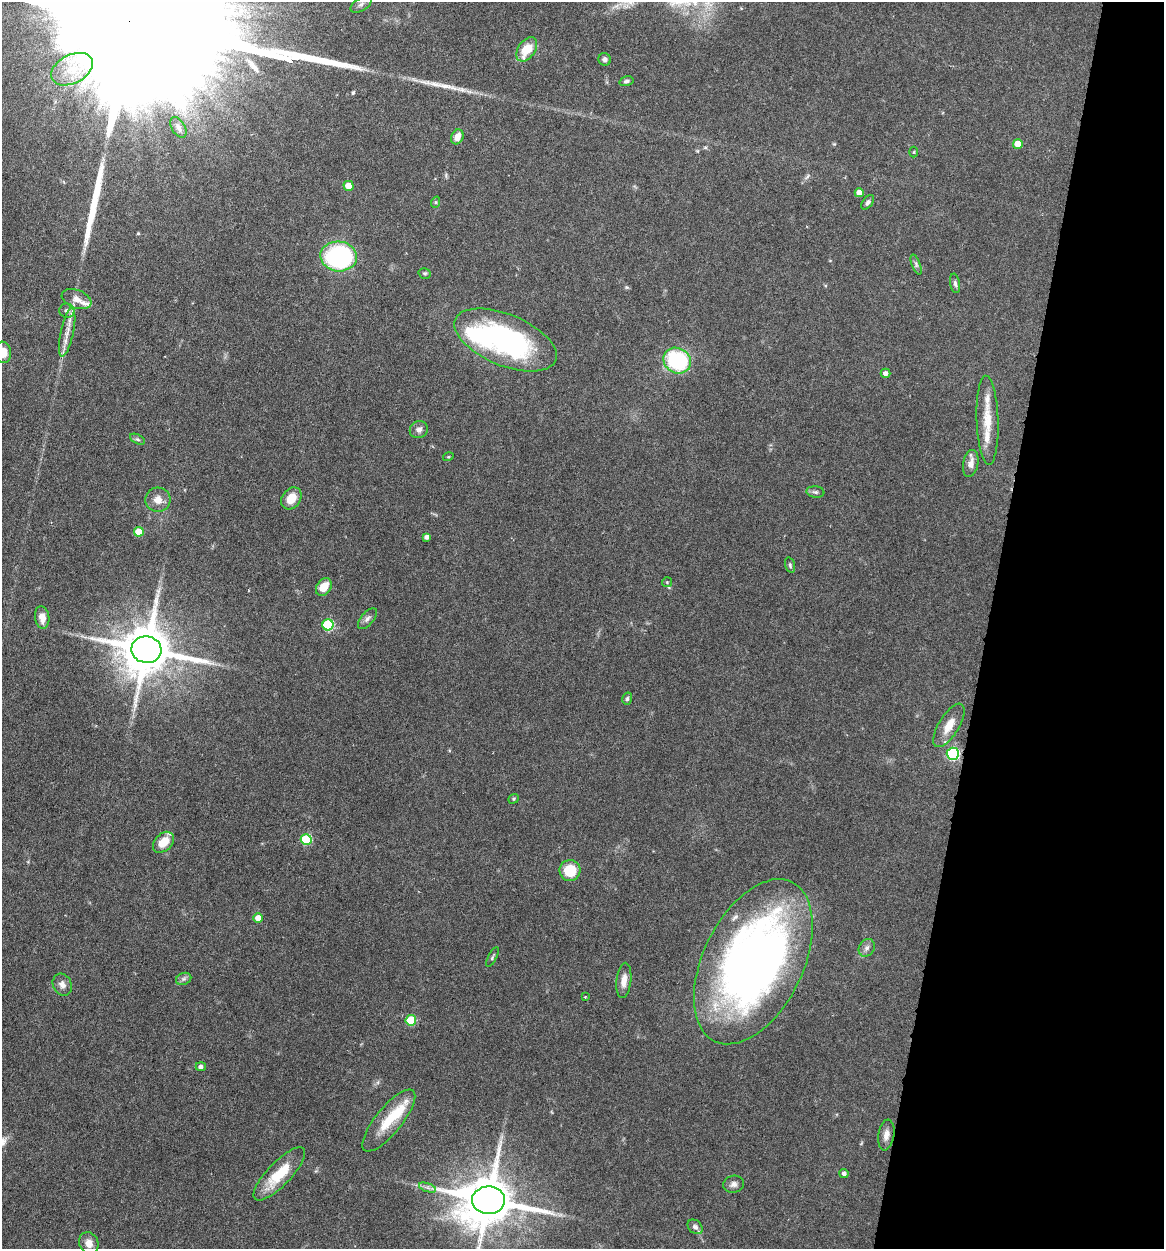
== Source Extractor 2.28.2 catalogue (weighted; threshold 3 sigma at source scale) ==
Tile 8 of 4 x 4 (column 4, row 2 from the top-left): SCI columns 3728-4889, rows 2497-3743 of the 5010 x 4991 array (HDU 1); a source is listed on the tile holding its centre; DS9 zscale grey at full resolution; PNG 1166 x 1251 px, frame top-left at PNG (2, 2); each listed source drawn as its Kron ellipse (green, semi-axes under 4 px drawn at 4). Shown black and unused: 15% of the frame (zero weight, under 4 of 7 exposures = <1% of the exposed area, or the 3 px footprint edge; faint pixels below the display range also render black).
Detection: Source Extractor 2.28.2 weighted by HDU 2 'WHT'; one run over the whole footprint, this tile lists its part. Background 0.0616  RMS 0.0029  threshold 0.0117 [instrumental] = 3 sigma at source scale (4.09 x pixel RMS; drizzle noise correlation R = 1.36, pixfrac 0.8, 0.05/0.05 arcsec/px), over >= 5 px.
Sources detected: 78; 1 too faint to see at this stretch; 1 inside a brighter object's white glare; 2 long thin detections or spike segments (spike, bleed or trail) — neither listed nor drawn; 7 inside a brighter listed object's ellipse — not listed separately; the other 67 listed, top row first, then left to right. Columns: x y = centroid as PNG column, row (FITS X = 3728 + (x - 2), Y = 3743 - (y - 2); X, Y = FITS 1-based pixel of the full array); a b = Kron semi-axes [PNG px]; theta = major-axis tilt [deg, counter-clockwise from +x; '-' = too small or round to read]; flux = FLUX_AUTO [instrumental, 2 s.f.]
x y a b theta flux
361 4 11 6 32 1
527 49 13 8 55 6.6
605 59 6 6 - 0.84
72 69 22 14 28 7
626 81 7 4 14 0.58
178 127 11 6 -60 1.1
457 137 8 6 63 2.5
1018 144 5 5 - 4.7
914 152 5 3 - 0.26
349 186 5 5 - 4.1
859 193 4 4 - 2.7
436 202 6 3 72 0.33
868 202 8 5 53 0.72
339 256 18 15 -4 49
916 265 10 4 -68 0.68
425 273 6 5 - 0.46
955 283 10 5 -80 0.69
77 299 15 9 -21 2.2
67 311 7 7 - 1.3
67 332 25 6 78 2.9
505 340 54 25 -22 55
3 352 11 8 -81 3.3
677 361 14 12 -33 30
885 373 5 4 - 1.3
987 420 44 11 -88 6.2
419 430 9 8 - 1.3
137 439 8 4 -27 0.54
448 457 5 3 - 0.24
971 463 14 7 78 2.1
815 492 9 5 -7 0.72
291 498 12 9 53 3.9
158 500 12 12 - 2.5
139 532 5 5 - 5.7
427 537 4 4 - 1.1
790 565 8 4 -75 0.49
667 582 5 5 - 0.32
324 587 9 7 56 3.9
42 617 11 7 -82 2.5
367 619 13 6 50 1
328 625 5 5 - 22
146 650 15 13 -8 1600
627 699 6 5 - 0.49
949 725 25 10 58 4.2
953 754 6 6 - 37
514 799 5 4 - 0.34
306 839 5 5 - 17
163 842 12 8 44 4.5
570 870 10 10 - 8
258 918 4 4 - 2.8
867 948 9 7 60 1.1
492 957 11 3 62 0.44
753 962 88 50 64 180
184 979 8 6 21 0.74
624 980 18 7 83 2.4
62 985 11 9 -62 1.7
585 997 3 3 - 0.28
411 1020 5 5 - 11
201 1067 5 4 - 0.8
389 1120 38 13 51 9
886 1135 15 8 81 1.8
844 1173 4 4 - 0.95
279 1174 35 11 46 9.2
733 1184 10 8 11 1.2
428 1187 9 4 -19 0.8
488 1200 16 13 -2 1600
695 1227 8 6 -43 0.97
89 1243 11 9 -66 2
Overlapping masked pixels (flux is a lower limit): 1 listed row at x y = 953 754
Isophote crosses this tile's border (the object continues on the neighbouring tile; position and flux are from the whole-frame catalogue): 2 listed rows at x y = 3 352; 488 1200